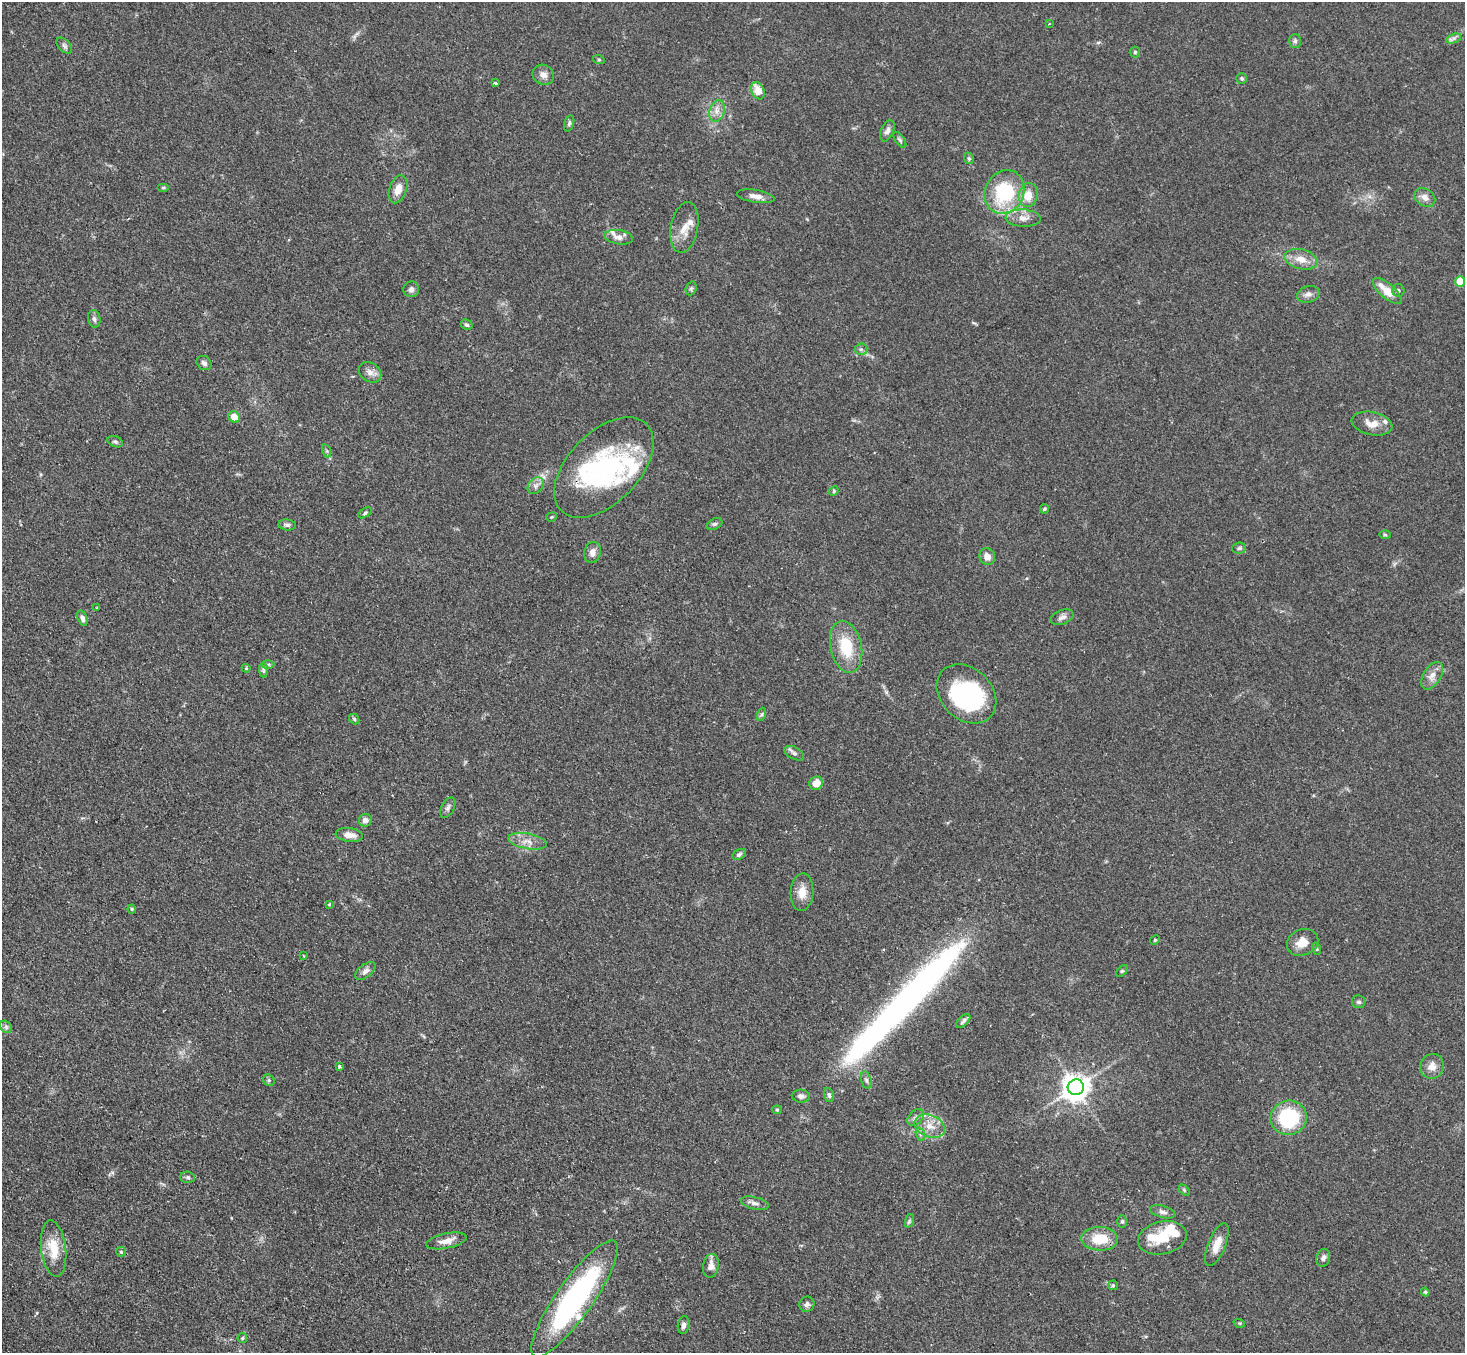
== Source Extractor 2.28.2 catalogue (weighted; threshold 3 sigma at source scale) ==
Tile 7 of 4 x 4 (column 3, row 2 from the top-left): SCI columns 2960-4422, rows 3014-4364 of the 5918 x 5887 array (HDU 1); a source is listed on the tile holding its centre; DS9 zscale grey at full resolution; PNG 1467 x 1355 px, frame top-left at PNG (2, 2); each listed source drawn as its Kron ellipse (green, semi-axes under 4 px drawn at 4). Shown black and unused: <1% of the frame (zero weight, under 2 of 3 exposures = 3% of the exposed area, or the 3 px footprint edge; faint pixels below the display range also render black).
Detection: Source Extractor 2.28.2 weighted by HDU 2 'WHT'; one run over the whole footprint, this tile lists its part. Background 0.0937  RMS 0.0062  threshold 0.0281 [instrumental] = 3 sigma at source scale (4.5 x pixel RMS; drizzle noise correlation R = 1.50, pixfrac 1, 0.05/0.05 arcsec/px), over >= 5 px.
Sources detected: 131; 2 inside a brighter object's white glare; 1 long thin detection or spike segment (spike, bleed or trail) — neither listed nor drawn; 13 inside a brighter listed object's ellipse — not listed separately; the other 115 listed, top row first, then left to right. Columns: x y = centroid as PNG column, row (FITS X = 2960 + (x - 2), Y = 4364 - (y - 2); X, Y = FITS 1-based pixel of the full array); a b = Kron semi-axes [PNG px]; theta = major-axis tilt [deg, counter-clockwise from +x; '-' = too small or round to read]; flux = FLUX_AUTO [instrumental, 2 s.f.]
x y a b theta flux
1049 24 4 3 - 0.57
1454 38 8 4 18 1.6
1295 41 7 6 - 1.6
64 46 9 5 -46 1.6
1135 52 5 5 - 0.86
599 60 6 4 -18 0.7
543 75 11 9 -28 3.9
1242 78 5 5 - 1
495 83 4 3 - 1.8
758 91 9 6 -66 8.9
717 111 11 7 71 3.8
569 123 8 5 74 1.1
887 131 11 6 67 2.7
900 140 9 4 -55 1.3
969 158 6 4 -68 0.91
163 187 6 4 0 0.68
398 189 14 8 71 5.9
1005 192 22 19 64 41
1028 195 12 9 79 8.9
756 196 19 6 -10 4.2
1425 197 11 8 -34 3.9
1023 218 17 8 -3 5.1
684 227 25 13 79 8.6
619 237 14 7 -9 3.5
1301 259 17 10 -15 7
1460 281 5 5 - 19
691 288 7 5 69 1.1
411 289 8 7 - 1.9
1398 290 6 6 - 1.5
1387 291 18 7 -41 11
1308 294 11 8 16 2.9
94 319 9 6 -79 1.8
467 325 6 5 - 1.1
861 349 6 5 - 1.3
204 363 8 6 -41 2
370 372 12 9 -36 3.6
234 417 6 5 - 7.1
1372 424 21 11 -11 7
115 442 8 5 -21 1.3
327 451 7 4 -71 0.97
604 467 61 35 46 90
536 486 9 7 48 2.5
834 491 5 4 - 0.7
1044 509 5 4 - 0.73
365 513 7 4 31 0.95
552 517 5 4 - 0.71
715 524 8 5 25 1.3
287 525 9 5 -7 1.5
1385 535 6 4 -2 0.75
1239 548 7 5 6 1.4
592 552 10 8 76 3.7
987 557 8 7 - 4.8
97 608 3 2 - 0.63
1062 617 12 7 20 2.6
82 618 8 5 -69 2.2
846 647 26 15 -78 21
268 665 6 4 1 1
246 668 4 4 - 0.56
263 670 7 4 -89 1.3
1432 676 15 8 59 4.6
966 694 33 25 -44 73
762 714 7 4 71 1.2
354 719 6 4 -48 0.86
794 753 11 6 -29 1.9
816 783 7 6 - 6.6
448 808 11 6 61 1.8
365 820 6 6 - 2.9
349 835 14 7 -8 5.1
527 841 19 7 -10 5.4
739 854 7 4 29 1.2
802 892 19 11 86 7.2
330 905 3 3 - 1
132 909 4 4 - 0.68
1155 940 5 4 - 0.69
1303 942 16 13 23 7.7
1317 949 6 4 -71 0.77
304 956 3 2 - 0.51
365 971 12 6 38 2.6
1122 971 7 4 44 0.95
1358 1002 7 6 - 1.4
963 1021 9 5 45 1.5
6 1027 7 5 -46 1.4
339 1066 3 3 - 1.4
1432 1066 12 11 - 5.1
269 1080 6 5 - 0.99
866 1080 9 5 -76 1.5
1076 1087 8 8 - 680
829 1095 7 4 -74 1.1
801 1096 9 6 -5 2.6
777 1110 5 4 - 0.72
916 1117 9 6 45 2.1
1289 1118 18 17 - 40
930 1126 16 11 -22 8.2
920 1134 7 4 -72 1.3
188 1177 7 5 -3 1.3
1184 1190 6 4 -46 0.71
755 1203 14 6 -14 2.4
1163 1212 13 6 -15 2.4
909 1221 7 4 72 0.99
1122 1221 6 5 - 1.1
1162 1238 24 16 13 15
1100 1239 18 11 -1 16
446 1241 20 7 12 5.7
1217 1245 23 8 68 7.7
54 1249 28 12 -82 16
121 1252 5 5 - 0.79
1323 1258 9 6 72 2.1
711 1266 12 8 83 4.6
1113 1285 5 5 - 0.76
1425 1292 4 3 - 0.72
574 1299 70 18 55 130
807 1304 8 7 - 2
1239 1323 6 3 -17 0.63
684 1325 9 6 80 2.2
242 1338 5 4 - 0.73
Overlapping masked pixels (flux is a lower limit): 1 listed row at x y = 604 467